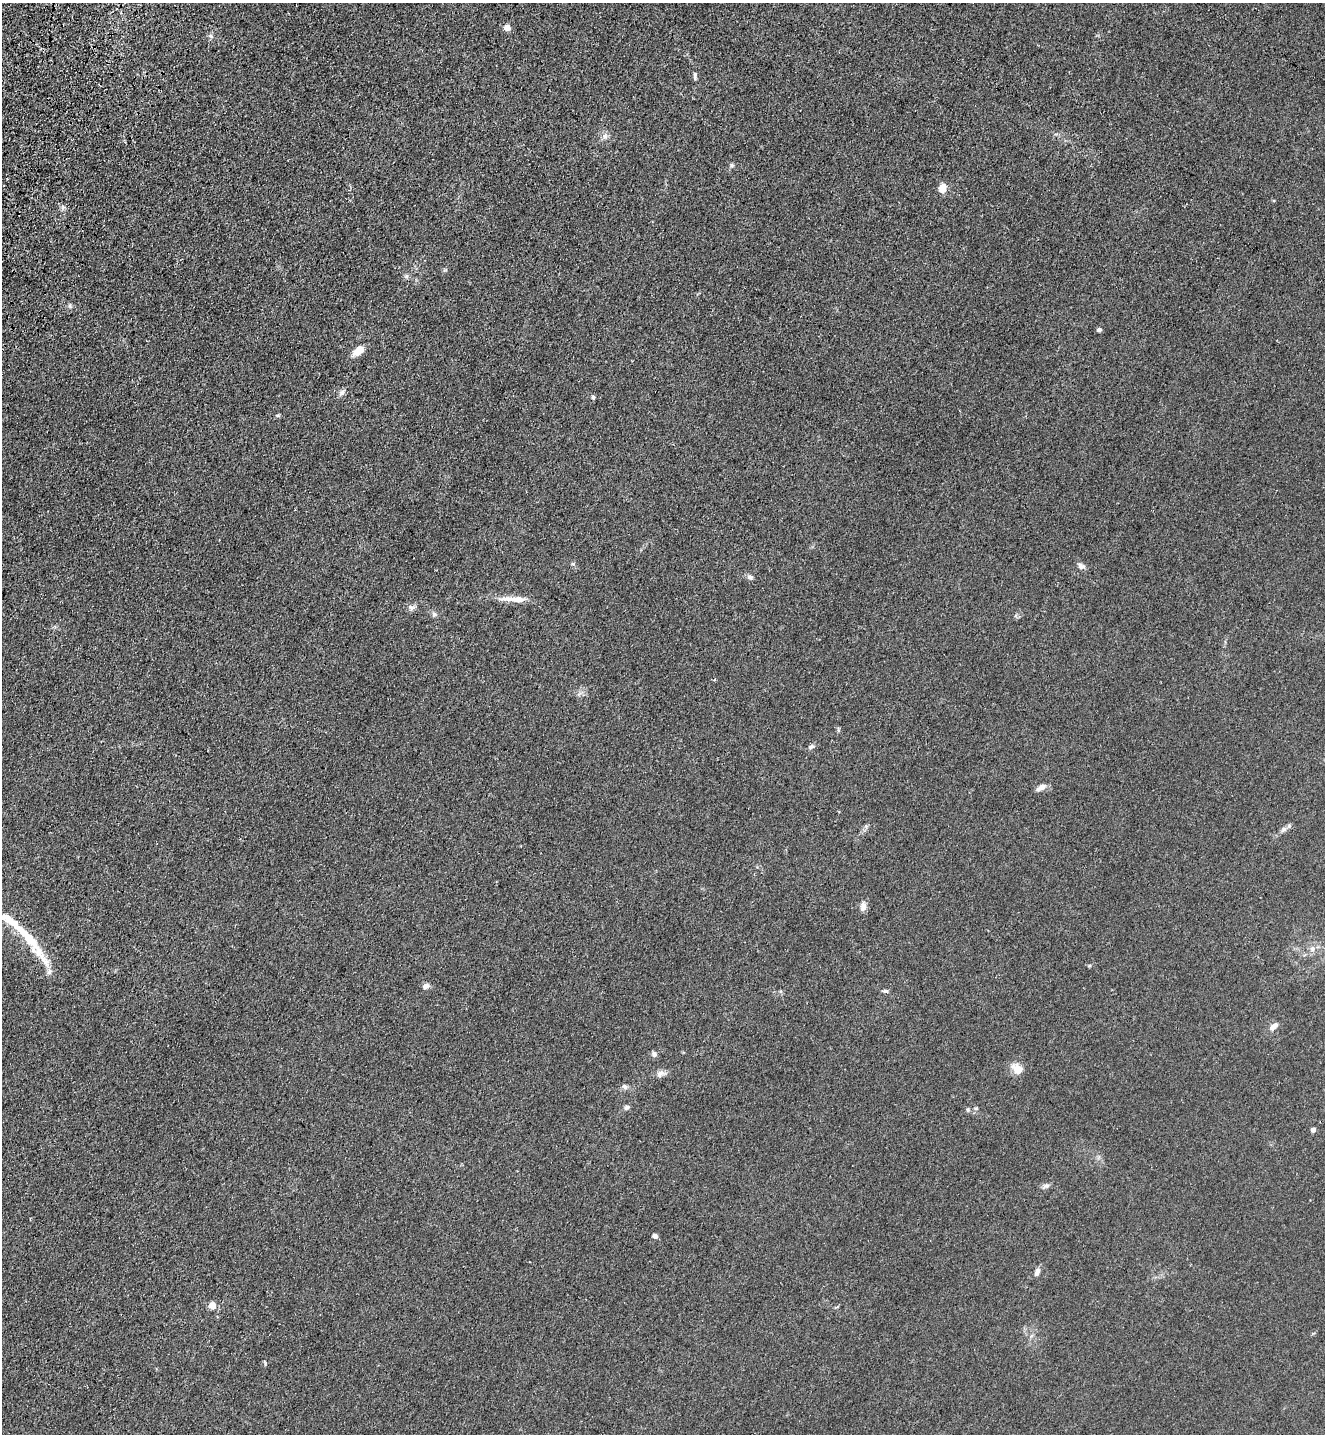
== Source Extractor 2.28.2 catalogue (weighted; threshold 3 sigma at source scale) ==
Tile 11 of 4 x 4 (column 3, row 3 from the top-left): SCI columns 2894-4216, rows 1494-2925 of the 5924 x 5851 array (HDU 1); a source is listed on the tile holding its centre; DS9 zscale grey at full resolution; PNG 1327 x 1436 px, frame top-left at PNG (2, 3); no overlay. Shown black and unused: <1% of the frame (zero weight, under 3 of 4 exposures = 6% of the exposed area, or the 3 px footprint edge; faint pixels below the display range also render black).
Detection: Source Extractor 2.28.2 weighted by HDU 2 'WHT'; one run over the whole footprint, this tile lists its part. Background 0.0465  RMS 0.0059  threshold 0.0267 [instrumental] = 3 sigma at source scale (4.5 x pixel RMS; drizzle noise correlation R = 1.50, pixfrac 1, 0.05/0.05 arcsec/px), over >= 5 px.
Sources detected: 41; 1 cosmic-ray / hot-pixel residue — not listed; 1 inside a brighter listed object's ellipse — not listed separately; the other 39 listed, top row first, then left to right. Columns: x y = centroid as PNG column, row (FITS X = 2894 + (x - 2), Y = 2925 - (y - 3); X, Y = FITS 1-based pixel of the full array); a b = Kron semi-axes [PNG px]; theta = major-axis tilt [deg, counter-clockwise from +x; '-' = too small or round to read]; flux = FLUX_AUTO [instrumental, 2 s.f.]
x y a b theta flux
507 27 5 5 - 7
211 36 7 4 -45 1.2
695 75 11 4 86 1.5
605 136 8 7 - 2.2
732 165 6 5 - 0.98
942 188 7 6 - 8.8
70 306 7 5 -77 1.2
1099 330 4 4 - 2.4
359 350 11 6 42 9.4
342 393 12 5 53 1.9
593 397 4 4 - 1.4
278 415 5 5 - 0.78
573 564 6 4 -18 0.75
1081 566 10 7 -23 2.2
750 577 8 6 -24 1.6
518 599 26 8 0 7.7
411 607 9 7 -26 2.1
434 614 7 7 - 1.5
811 746 8 5 32 1.6
1041 787 11 6 28 3.8
1284 830 10 5 31 1.9
863 907 12 8 78 2.9
27 936 80 11 -52 28
1312 949 8 7 - 2.8
426 986 7 5 20 2.9
885 991 7 4 8 1.2
1274 1026 14 7 37 2.9
654 1054 7 6 - 1.9
1018 1069 14 11 -35 6.5
660 1074 11 8 41 2.7
624 1087 7 6 - 1.5
627 1107 7 5 21 1.5
976 1108 6 4 18 0.72
968 1109 6 4 72 0.71
1313 1130 4 4 - 3.9
1046 1186 9 7 22 1.8
655 1236 4 4 - 3.7
1037 1272 10 6 70 2.3
212 1306 7 6 - 6
Unlisted compact peaks at least as high as the median listed source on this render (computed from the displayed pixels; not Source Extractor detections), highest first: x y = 265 1363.